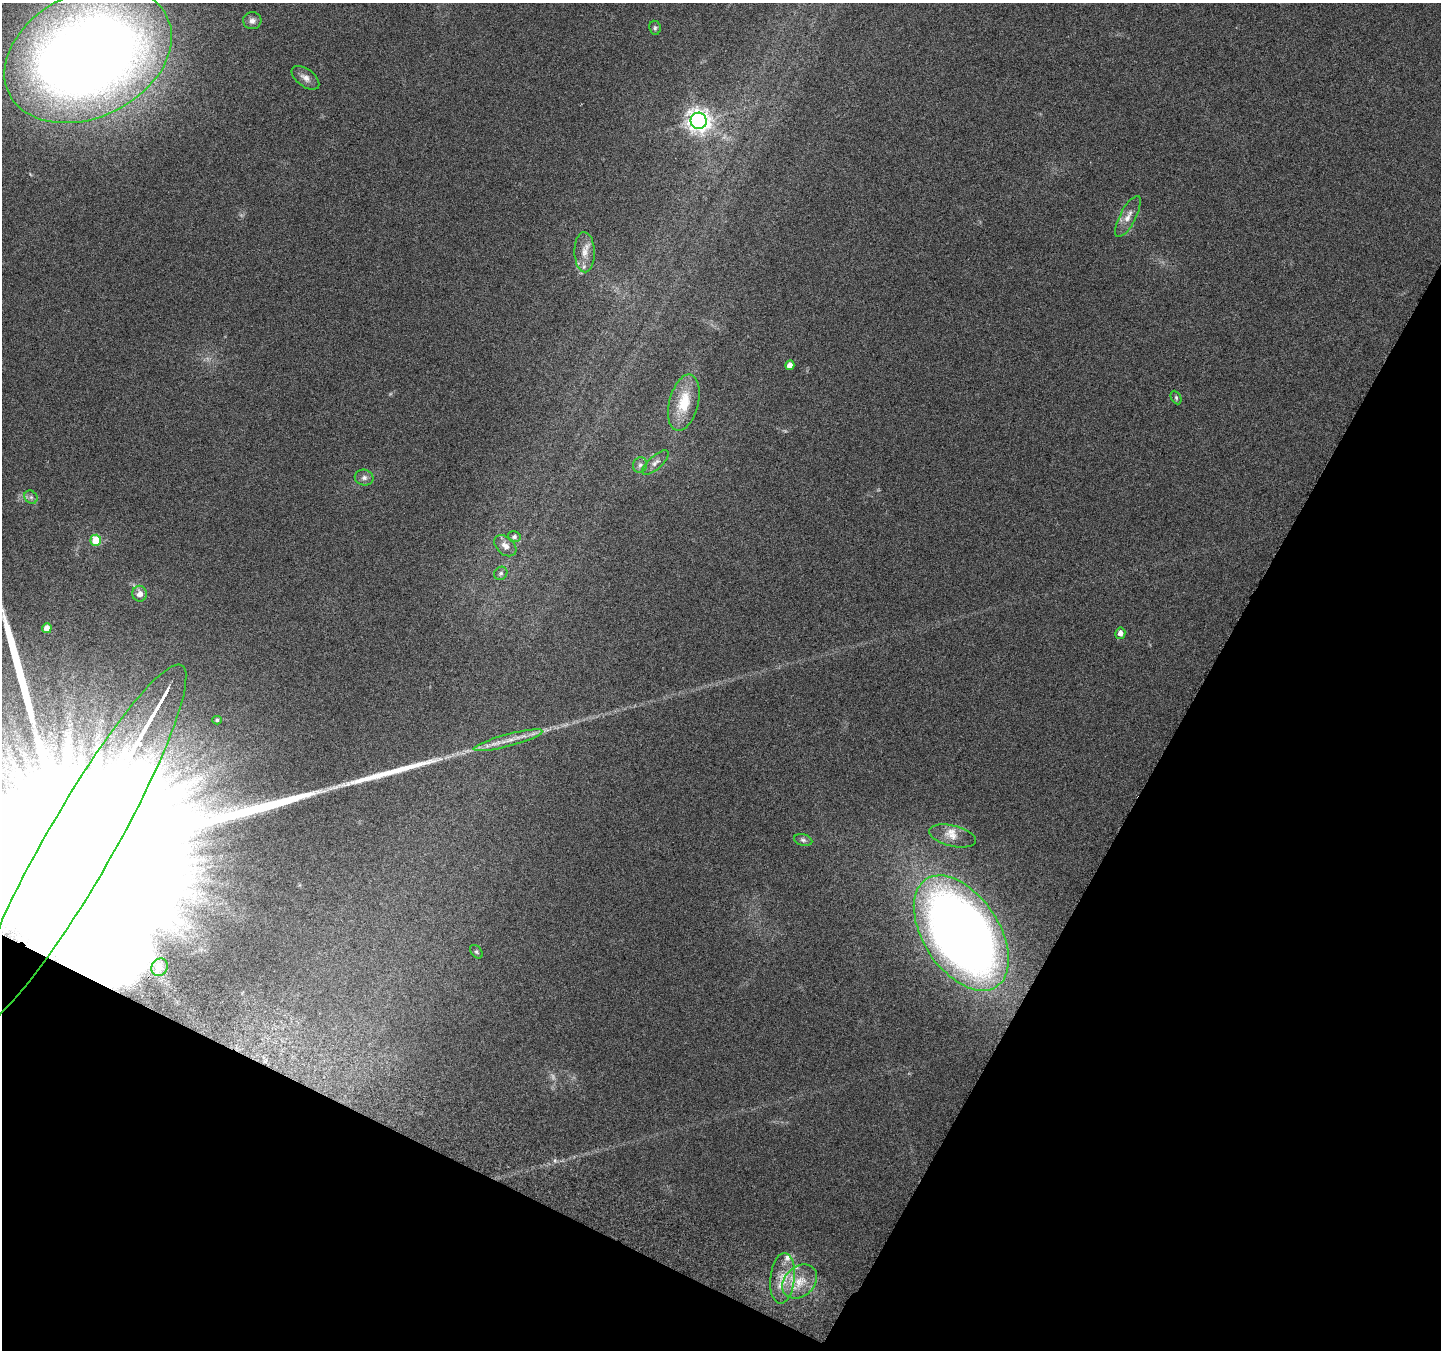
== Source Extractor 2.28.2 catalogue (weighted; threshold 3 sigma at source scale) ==
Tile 15 of 4 x 4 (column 3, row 4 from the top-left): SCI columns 2910-4348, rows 254-1601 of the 5825 x 5965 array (HDU 1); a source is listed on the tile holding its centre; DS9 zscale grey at full resolution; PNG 1443 x 1352 px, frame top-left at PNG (2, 3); each listed source drawn as its Kron ellipse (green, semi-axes under 4 px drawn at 4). Shown black and unused: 26% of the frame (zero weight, under 3 of 6 exposures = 3% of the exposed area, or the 3 px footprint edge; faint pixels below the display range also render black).
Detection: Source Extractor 2.28.2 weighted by HDU 2 'WHT'; one run over the whole footprint, this tile lists its part. Background 0.0353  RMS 0.0041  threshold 0.0166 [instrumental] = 3 sigma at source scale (4.09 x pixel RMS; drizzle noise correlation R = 1.36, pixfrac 0.8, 0.0396/0.0396 arcsec/px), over >= 5 px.
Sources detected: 37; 2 too faint to see at this stretch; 2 long thin detections or spike segments (spike, bleed or trail) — neither listed nor drawn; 2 inside a brighter listed object's ellipse — not listed separately; the other 31 listed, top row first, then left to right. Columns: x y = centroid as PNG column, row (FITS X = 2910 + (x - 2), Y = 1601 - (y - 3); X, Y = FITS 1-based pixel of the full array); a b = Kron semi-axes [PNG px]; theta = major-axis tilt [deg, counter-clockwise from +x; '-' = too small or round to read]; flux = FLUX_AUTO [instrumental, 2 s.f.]
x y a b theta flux
252 21 9 8 - 1.9
655 28 7 5 -81 0.84
88 55 88 62 26 660
305 78 16 9 -36 2.5
699 121 8 8 - 310
1128 217 23 8 62 3.8
585 252 20 10 -88 4.7
790 365 5 4 - 3.2
1176 398 7 5 -64 0.65
684 403 29 14 76 13
655 463 16 6 42 2.1
640 465 8 7 - 1.4
364 478 9 8 - 1.5
31 497 7 6 - 1.1
514 537 6 5 - 0.92
96 540 5 5 - 11
505 546 12 8 -42 2.5
501 573 7 6 - 0.96
140 594 8 7 - 2.9
47 628 5 5 - 3.4
1120 633 5 5 - 2.6
217 720 5 4 - 0.69
508 740 35 6 15 6
953 836 24 10 -13 4.5
803 840 9 5 -15 1.1
79 846 208 34 60 240000
961 933 64 38 -57 450
476 952 8 5 -50 0.71
160 967 9 7 61 1.4
783 1278 25 12 84 8.2
800 1282 19 14 44 8.4
Overlapping masked pixels (flux is a lower limit): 1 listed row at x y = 79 846
Isophote crosses this tile's border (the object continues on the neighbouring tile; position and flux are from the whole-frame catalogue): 1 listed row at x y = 79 846